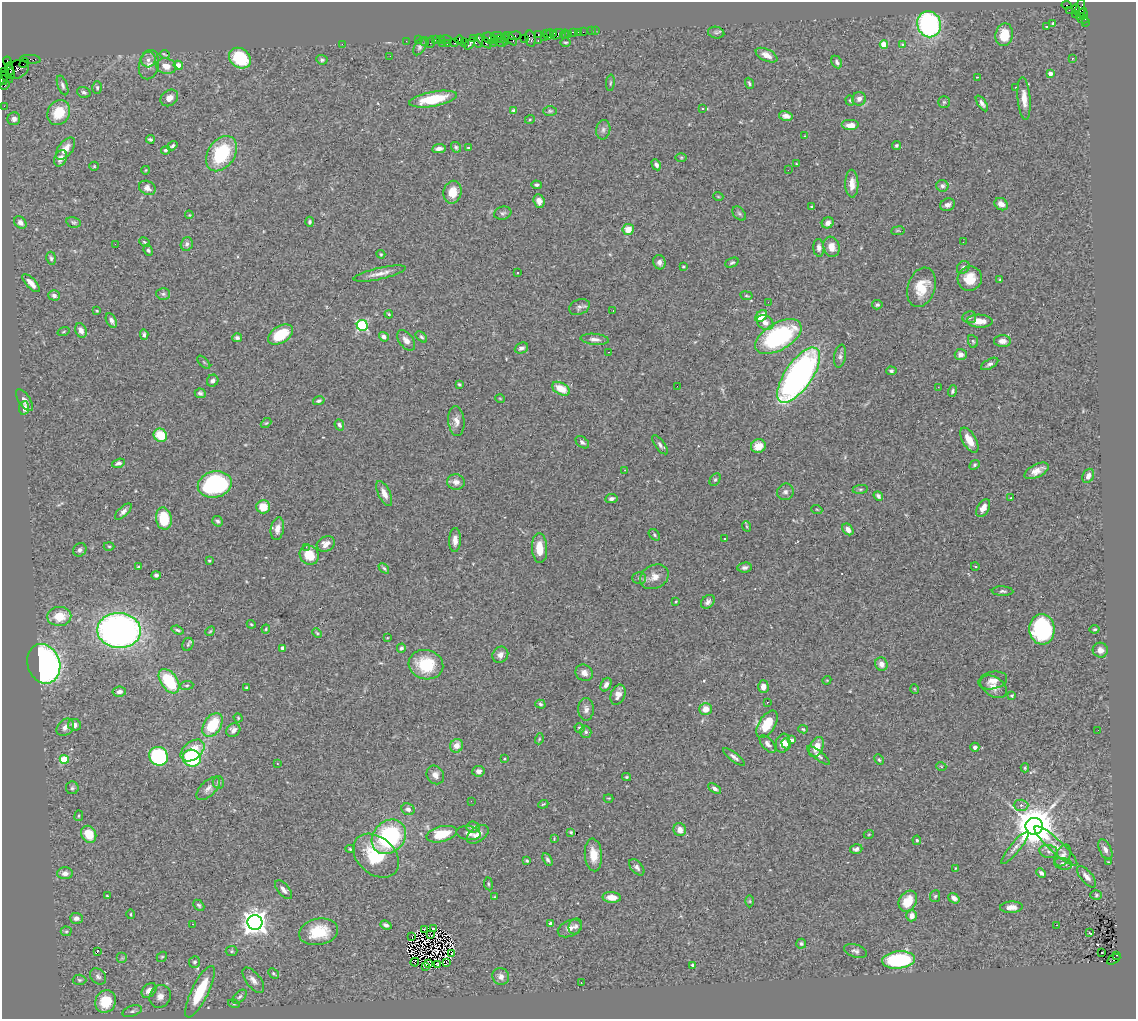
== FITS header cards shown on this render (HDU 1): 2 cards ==
NAXIS1  =                 1134
NAXIS2  =                 1017

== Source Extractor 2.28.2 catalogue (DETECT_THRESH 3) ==
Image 1134 x 1017 px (HDU 1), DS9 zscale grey, 1 PNG px = 1 image px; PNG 1138 x 1021 px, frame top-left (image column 1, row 1017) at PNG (2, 2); each listed source drawn as its Kron ellipse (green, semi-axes under 4 px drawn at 4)
Background 1.73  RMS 0.053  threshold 0.16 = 3 sigma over >= 5 px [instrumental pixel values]
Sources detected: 431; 7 with non-positive FLUX_AUTO (blend fragments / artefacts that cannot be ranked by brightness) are neither listed nor drawn; the other 424 listed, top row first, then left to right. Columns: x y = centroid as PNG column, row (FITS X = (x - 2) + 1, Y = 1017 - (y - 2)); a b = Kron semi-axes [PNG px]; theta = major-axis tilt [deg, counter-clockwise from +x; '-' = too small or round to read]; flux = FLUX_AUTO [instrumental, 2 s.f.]
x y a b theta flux
1067 5 5 3 - 640
1076 9 5 3 - 980
1080 9 11 4 82 780
1069 10 2 2 - 37
1083 13 5 3 - 350
1075 14 3 2 - 110
1083 18 6 4 -29 400
1053 23 4 3 - 4.9
1085 23 3 2 - 97
929 24 13 11 -72 600
1046 26 3 3 - 16
591 31 2 2 - 13
595 31 2 2 - 24
573 32 4 3 - 210
578 32 2 2 - 28
583 32 2 2 - 68
554 33 3 3 - 140
716 33 8 6 -11 7.6
538 34 3 2 - 130
546 34 3 2 - 140
557 34 6 3 34 330
565 34 5 4 - 57
549 35 5 3 - 210
569 35 4 3 - 43
1004 35 11 8 78 69
497 36 6 2 3 470
515 36 6 4 8 210
544 37 3 2 - 150
474 38 3 3 - 130
489 38 6 5 - 690
524 38 2 2 - 140
440 39 3 2 - 110
446 39 6 3 -2 240
500 39 3 3 - 410
505 39 6 3 -80 340
511 39 8 4 -50 470
530 39 8 4 -79 620
418 40 2 2 - 70
435 40 2 2 - 74
459 40 5 4 - 440
495 40 2 2 - 130
406 41 2 2 - 45
425 41 4 2 - 210
478 41 7 4 86 550
484 41 9 3 -43 650
538 41 3 2 - 320
430 42 6 2 72 360
501 42 5 3 - 820
565 42 5 3 - 4.5
442 43 3 2 - 50
455 43 4 2 - 240
465 43 3 2 - 170
493 43 2 2 - 88
342 44 2 2 - 68
447 44 3 2 - 130
470 44 6 3 49 390
884 44 4 4 - 110
902 44 4 3 - 3
420 46 9 5 61 9.2
164 54 5 2 - 3.7
767 55 11 6 -26 25
390 56 2 2 - 3.2
240 58 12 9 -36 190
1072 58 3 3 - 5.6
30 59 10 3 -4 170
148 60 7 7 - 16
322 60 6 5 - 7.1
7 61 4 2 - 44
837 62 6 5 - 10
24 63 5 2 - 94
149 65 15 10 77 25
178 65 4 4 - 35
166 66 10 7 -13 35
9 69 6 4 -80 460
17 69 12 9 26 930
5 72 3 2 - 94
10 73 5 3 - 490
1050 73 4 4 - 21
6 77 7 3 -36 350
978 77 3 2 - 6.3
3 80 5 3 - 210
610 83 8 3 85 4.6
749 83 6 4 -70 5.4
5 85 5 2 - 240
63 85 10 5 -70 9.9
97 87 6 5 - 6.4
1016 87 3 2 - 5.6
84 92 7 5 -18 8.4
169 98 9 7 39 25
1024 98 21 6 -85 37
433 99 24 7 10 140
859 99 7 6 - 15
850 100 5 4 - 4
944 102 5 5 - 5.8
982 103 9 4 -56 12
4 106 2 2 - 50
703 109 3 3 - 15
513 110 4 4 - 5.7
550 111 7 5 -1 6
59 112 13 11 58 100
786 116 7 4 -11 15
14 119 6 6 - 15
530 119 5 3 - 3.4
850 125 9 5 0 34
603 130 9 7 82 14
805 136 4 3 - 3
150 139 4 3 - 6.4
896 145 4 3 - 6
172 146 5 3 - 6.6
456 147 6 4 -58 6.5
468 148 3 3 - 3.5
65 149 13 7 52 38
439 149 7 4 7 19
166 150 5 4 - 6.8
221 154 19 13 56 240
681 157 5 3 - 3.8
61 158 8 6 64 22
796 164 4 2 - 2.6
656 165 6 4 -61 11
94 166 5 4 - 3.8
146 170 4 2 - 2.5
788 170 2 2 - 7.2
852 184 14 6 -89 31
536 185 5 4 - 8.9
942 186 6 6 - 11
147 188 9 6 -27 16
452 192 11 9 78 53
718 196 5 3 - 3
539 201 7 5 -67 20
1001 204 7 5 -36 27
948 205 7 6 - 16
812 206 4 3 - 3.6
503 213 8 6 16 9
739 214 8 5 -48 7.7
189 215 4 3 - 2.9
20 222 7 5 -47 14
74 222 7 5 -12 6.9
310 222 5 4 - 6
828 223 6 5 - 15
628 229 5 5 - 49
898 231 7 3 8 3.9
144 242 5 3 - 4.3
963 242 2 2 - 3.4
115 244 2 2 - 60
187 244 7 6 - 11
831 247 10 8 -72 35
819 248 9 5 -85 15
148 250 6 4 -68 6.6
381 254 4 4 - 3.5
51 258 6 4 -80 7.4
659 262 7 6 - 14
732 263 7 4 23 7
683 267 3 3 - 3.9
963 267 7 5 49 9.1
517 273 3 3 - 13
380 274 26 5 12 29
970 279 12 12 - 63
1000 279 4 3 - 3.3
31 283 11 4 -47 30
921 287 20 13 71 84
163 294 7 5 -2 7.9
54 295 6 5 - 15
746 296 6 3 -9 4
768 302 2 2 - 5.8
877 305 5 4 - 7.1
579 307 11 7 22 12
613 310 2 2 - 1.9
97 311 3 2 - 3
389 314 4 3 - 3.4
761 316 7 4 46 56
969 317 7 6 - 9.1
111 320 8 5 -62 14
980 321 13 6 -2 38
765 322 9 7 -34 24
362 325 5 5 - 370
81 330 7 5 -65 19
63 332 6 3 19 3.4
144 335 5 4 - 8.3
280 335 14 8 31 120
384 337 5 4 - 18
421 337 7 4 -44 6.8
778 337 26 13 30 480
237 338 5 4 - 8.2
595 339 14 5 -4 17
406 340 12 7 -51 20
973 341 6 5 - 5.4
1002 341 8 6 -1 21
521 348 7 5 23 12
609 352 3 2 - 3.5
961 354 6 5 - 19
840 356 12 6 79 12
204 362 8 3 -45 4.4
990 364 9 4 30 9.8
891 371 5 4 - 6.7
799 375 32 13 56 1400
213 381 6 5 - 11
459 384 3 3 - 4.2
677 386 2 2 - 9.3
938 387 2 2 - 9.4
561 389 9 6 -28 59
952 391 6 4 72 6.6
200 393 5 4 - 8.3
500 399 5 3 - 2.7
24 400 12 6 -55 15
319 401 6 4 14 7.9
24 408 7 5 81 20
456 421 15 8 -85 24
266 423 6 3 42 3.9
339 425 6 4 -67 8
160 435 7 6 - 95
969 440 14 6 -60 45
582 442 7 5 -37 8.8
660 445 11 4 -54 11
758 446 7 6 - 48
118 463 7 4 19 11
975 465 5 4 - 5.3
625 470 3 2 - 2.8
1037 471 13 6 26 29
1088 476 7 5 64 19
715 480 7 5 62 7.1
456 482 9 7 -10 20
215 484 17 13 12 430
860 489 8 4 8 6.2
785 492 8 8 - 13
384 493 13 6 -65 27
878 496 5 4 - 10
1011 498 3 3 - 3.9
611 499 6 4 9 13
263 507 7 6 - 65
983 508 10 5 61 31
817 510 6 3 -21 3.6
123 511 10 5 44 13
164 519 11 8 -80 120
218 521 5 5 - 7.3
746 526 5 3 - 3.8
277 529 11 6 80 26
848 529 6 5 - 19
654 535 6 4 -45 5.2
724 538 2 2 - 4
455 540 12 6 88 23
326 544 9 7 27 27
109 546 5 3 - 3.8
306 547 2 2 - 12
540 548 15 7 -86 55
80 550 7 6 - 10
309 555 10 9 - 85
209 561 4 3 - 3.6
975 566 4 3 - 3
139 567 4 3 - 5.1
745 567 7 5 7 8.6
384 568 6 3 -45 5.7
156 575 5 4 - 8.2
654 577 15 11 26 35
639 578 7 5 -2 7.9
1003 591 11 4 -2 8.7
676 601 3 2 - 3.3
708 602 8 6 46 14
59 616 12 9 3 73
251 624 4 3 - 3.7
266 629 4 4 - 3.5
1042 629 15 12 -85 460
1095 629 5 3 - 5.2
119 630 22 17 -3 1600
177 630 6 4 -20 6.9
210 631 5 4 - 4
317 633 6 3 -45 4.3
387 638 3 3 - 2.9
188 644 7 5 64 6.3
283 648 4 4 - 12
401 648 5 4 - 7.3
1100 650 7 7 - 19
500 655 8 7 - 17
44 664 20 16 -70 1200
881 664 7 6 - 22
426 665 17 14 -14 140
584 673 9 8 - 22
827 680 4 3 - 3
993 680 14 8 12 26
169 681 14 8 -55 180
187 685 7 4 6 5.3
606 685 7 5 62 14
247 687 3 3 - 5.1
763 687 6 5 - 22
994 687 15 9 -32 29
915 689 5 3 - 2.6
119 692 7 5 8 14
618 695 10 7 67 26
1012 696 4 3 - 4.7
767 702 3 2 - 6.3
540 704 5 4 - 6
586 709 11 8 88 18
705 709 6 6 - 36
238 718 5 4 - 3.8
767 724 15 8 58 90
74 725 6 6 - 17
212 725 13 8 57 150
65 727 10 7 46 19
579 728 5 4 - 6.4
803 729 5 4 - 5.4
233 730 7 6 - 16
1098 730 2 2 - 9
586 732 6 5 - 7.5
539 739 5 3 - 3.8
791 740 4 4 - 14
783 743 10 7 74 25
768 744 10 5 -49 16
786 744 5 5 - 10
457 746 7 6 - 33
816 747 10 6 66 43
975 747 4 4 - 12
193 750 13 8 39 79
818 755 14 4 -38 11
158 756 9 9 - 390
734 757 13 4 -38 13
192 758 9 8 - 280
64 759 4 4 - 130
505 759 3 2 - 3.5
879 760 5 3 - 4.4
277 763 2 2 - 2.5
941 766 5 3 - 2.9
1025 768 4 4 - 4.3
478 771 6 5 - 15
435 775 10 8 -57 20
626 777 4 4 - 4.2
218 782 6 5 - 8.3
72 788 6 6 - 7.5
208 788 14 7 44 20
715 788 7 4 -32 12
609 798 5 2 - 2.5
471 801 2 2 - 12
543 804 5 4 - 3.9
1021 805 7 5 -1 13
408 809 7 5 -28 15
79 816 5 3 - 3.9
1034 826 8 8 - 12000
473 827 6 5 - 12
680 830 6 6 - 24
571 832 3 3 - 4.2
468 833 12 7 -8 15
89 834 9 7 -58 72
442 834 15 7 14 100
478 834 12 7 36 31
869 834 5 3 - 3.3
389 837 19 15 47 400
554 839 3 2 - 2.6
917 840 4 4 - 5.7
1056 846 28 7 -42 32
1015 848 21 5 50 19
350 849 5 4 - 5.5
856 849 6 4 17 11
1105 849 11 6 -64 16
1049 852 9 6 -12 13
593 855 16 8 -85 52
1063 855 11 7 65 20
376 856 26 18 -40 190
548 859 7 4 -58 8.4
527 861 3 2 - 4.3
1108 862 4 3 - 3.2
1063 864 9 6 -11 12
637 867 9 5 -49 12
956 868 3 2 - 3
65 873 7 6 - 18
1041 873 5 4 - 12
1087 877 13 6 -50 20
488 884 6 3 -82 4.2
284 890 11 5 -50 15
1096 895 6 5 - 6
107 896 3 3 - 3.2
935 896 6 5 - 5.4
495 897 4 3 - 3.5
612 897 9 5 -3 37
954 898 6 4 -36 14
750 901 6 4 -89 4.3
908 901 11 8 59 66
199 905 6 4 -44 6.6
1011 907 11 5 3 29
131 914 5 3 - 3.5
912 916 6 5 - 18
76 918 6 5 - 16
255 922 7 7 - 3400
192 924 2 2 - 6.3
551 924 4 3 - 24
386 925 6 4 -20 10
1057 925 3 2 - 6.6
575 926 8 6 67 11
433 928 4 3 - 8
570 928 12 8 24 21
424 929 3 2 - 2.5
66 931 5 5 - 5.3
319 932 20 13 10 120
1090 933 3 2 - 2.8
431 935 4 2 - 1.1
412 937 2 2 - 2
801 944 5 5 - 5.5
232 951 6 5 - 5.2
855 951 12 6 -18 11
97 952 3 2 - 36
1102 952 3 2 - 12
452 953 3 3 - 9.4
1117 955 3 3 - 480
162 957 6 4 40 4.8
122 958 5 5 - 5.6
1114 959 7 4 30 690
899 960 16 8 5 380
195 962 6 5 - 7.1
415 962 4 3 - 4.9
446 962 2 2 - 1.3
428 963 3 2 - 4.4
438 964 3 3 - 7
693 965 3 3 - 16
426 967 3 3 - 6.4
273 973 6 4 -44 5.1
98 976 9 7 -44 12
501 976 8 8 - 19
79 980 7 5 -2 6.3
253 980 15 7 -52 23
581 983 2 2 - 2.3
149 990 8 6 46 29
200 992 28 8 64 170
160 996 12 10 61 29
240 997 8 5 44 9.2
106 1002 12 10 62 120
234 1004 6 4 -16 4.9
132 1011 10 5 18 10
At the frame edge (FLAGS 8, measured only in part): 1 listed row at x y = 3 80
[7 non-positive-flux detections neither listed nor drawn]